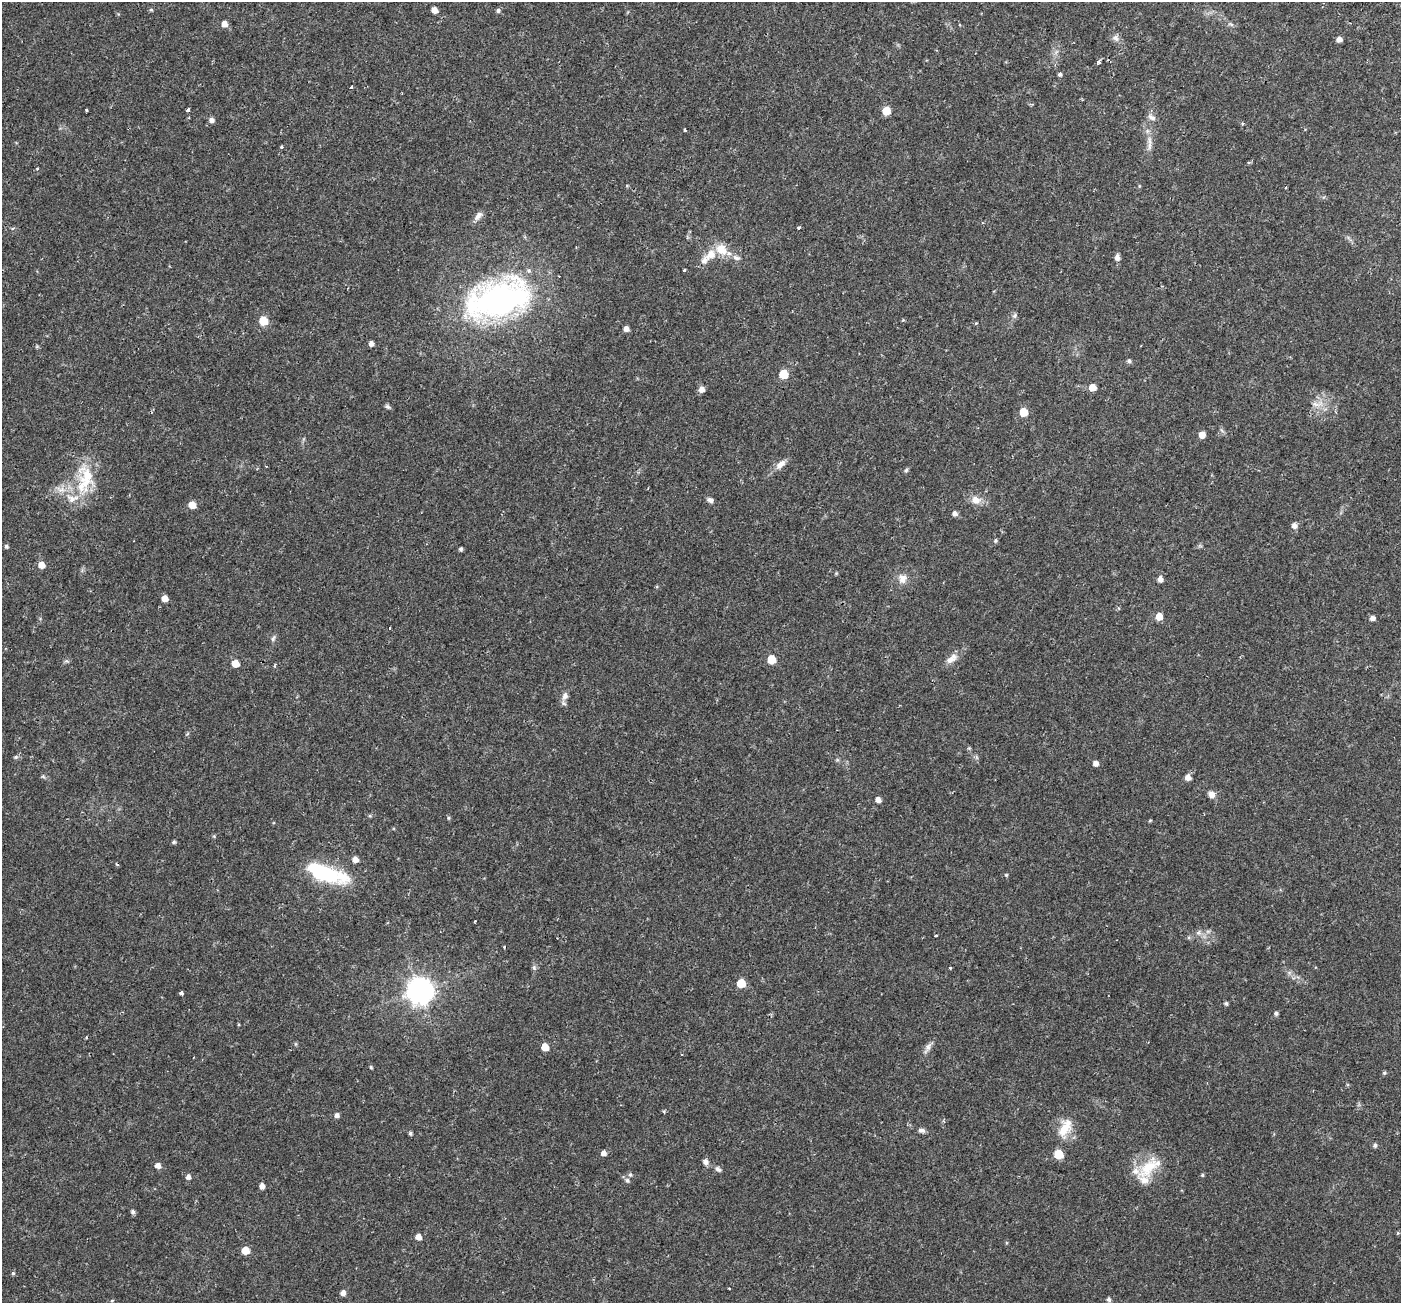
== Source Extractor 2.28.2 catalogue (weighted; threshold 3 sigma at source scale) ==
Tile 10 of 4 x 4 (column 2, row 3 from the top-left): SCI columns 1470-2868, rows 1596-2896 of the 5743 x 5856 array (HDU 1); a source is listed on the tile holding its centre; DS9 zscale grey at full resolution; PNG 1403 x 1305 px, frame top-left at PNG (2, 2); no overlay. Shown black and unused: <1% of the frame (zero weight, under 2 of 3 exposures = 5% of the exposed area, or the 3 px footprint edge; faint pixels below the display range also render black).
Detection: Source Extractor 2.28.2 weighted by HDU 2 'WHT'; one run over the whole footprint, this tile lists its part. Background 0.0345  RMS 0.0037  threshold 0.0165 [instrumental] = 3 sigma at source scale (4.5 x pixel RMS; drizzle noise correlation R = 1.50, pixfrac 1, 0.0396/0.0396 arcsec/px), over >= 5 px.
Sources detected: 123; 2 cosmic-ray / hot-pixel residue — not listed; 5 inside a brighter listed object's ellipse — not listed separately; the other 116 listed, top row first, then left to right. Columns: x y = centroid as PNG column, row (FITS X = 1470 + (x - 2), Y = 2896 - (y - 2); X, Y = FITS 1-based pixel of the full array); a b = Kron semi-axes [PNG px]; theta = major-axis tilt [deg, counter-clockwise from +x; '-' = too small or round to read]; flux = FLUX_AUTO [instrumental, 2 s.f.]
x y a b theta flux
151 10 6 4 0 0.39
434 10 5 4 - 2.7
498 10 5 5 - 0.78
224 24 5 5 - 2.5
1231 24 9 4 -22 0.69
1115 38 11 7 -50 1.5
1339 39 5 5 - 1.9
1098 62 3 3 - 1.4
1060 74 5 5 - 0.67
351 87 3 3 - 1.5
86 110 3 3 - 1.2
188 110 3 3 - 1.1
886 111 6 5 - 6.7
1152 117 12 7 -31 1.5
211 120 6 5 - 1.4
684 130 3 3 - 1.3
1149 143 22 5 89 2.3
281 147 4 3 - 0.42
37 169 3 3 - 0.37
1139 186 5 3 - 0.3
1286 187 3 3 - 0.3
478 216 13 7 49 2
799 228 4 3 - 0.51
721 249 18 13 -34 5.7
1117 257 7 6 - 1.4
704 260 11 8 60 2
684 270 3 3 - 0.44
498 299 65 35 18 100
1015 315 8 6 70 0.8
903 320 4 4 - 0.31
263 321 6 5 - 9.3
626 329 5 5 - 1.7
371 344 5 5 - 1.5
1129 361 6 5 - 0.75
784 374 6 6 - 12
1092 387 5 5 - 4.1
702 389 6 5 - 2.1
1318 404 19 5 7 2
388 407 8 5 -40 0.7
1023 412 6 5 - 8.6
1202 435 5 5 - 3.3
781 464 16 7 41 2.4
906 470 6 5 - 0.56
87 477 44 17 76 14
61 489 15 8 -9 2.9
710 500 7 6 - 1.1
976 500 11 9 -14 3.2
192 505 6 5 - 4.3
955 513 6 5 - 1.3
1294 526 6 6 - 1.6
995 541 6 4 72 0.43
6 546 5 5 - 0.61
461 549 4 4 - 0.67
41 565 5 5 - 3.9
903 579 12 10 77 2.6
1160 579 6 5 - 1.9
165 598 5 5 - 2.9
1159 616 6 5 - 4.1
1373 618 7 6 - 1.1
390 628 3 3 - 1.2
273 638 9 5 65 0.75
771 659 6 5 - 9.5
950 660 16 8 28 2.5
66 661 7 4 -32 0.53
235 663 5 5 - 5.1
565 696 11 8 67 1.8
16 757 6 5 - 0.56
1095 763 5 5 - 1.8
43 777 7 4 -19 0.48
1188 777 6 5 - 2.2
1211 794 8 7 - 1.9
878 800 5 5 - 1.8
449 818 5 4 - 0.44
1150 820 5 3 - 0.31
174 842 5 4 - 0.52
355 860 5 5 - 2.4
325 873 46 15 -18 28
1006 875 4 4 - 0.36
1199 933 7 7 - 1.1
936 936 3 3 - 0.46
534 968 7 5 -69 0.75
950 968 3 3 - 0.99
741 983 6 5 - 9.4
420 991 9 8 - 370
181 993 4 3 - 1.5
1226 1003 5 4 - 0.58
1276 1013 5 5 - 0.78
545 1047 5 5 - 5.1
928 1047 17 7 62 1.7
371 1067 5 4 - 0.39
1384 1073 5 5 - 0.47
664 1112 5 3 - 0.44
337 1115 5 5 - 1.2
1065 1128 28 13 62 6.4
921 1130 8 6 -10 1.1
410 1133 5 4 - 0.56
1375 1145 5 5 - 0.77
603 1153 5 5 - 1.7
1058 1154 6 5 - 13
705 1162 6 5 - 1.7
158 1165 6 5 - 1.9
1148 1167 36 17 47 10
718 1169 9 6 -40 0.99
630 1175 6 5 - 0.61
1202 1175 4 4 - 0.4
188 1177 6 5 - 1.4
627 1180 7 6 - 0.8
262 1186 5 5 - 1.8
133 1212 5 5 - 0.77
418 1237 5 5 - 2.3
245 1250 6 5 - 5.6
13 1273 5 4 - 0.47
729 1289 3 2 - 0.46
343 1293 6 5 - 1.5
1109 1299 5 4 - 0.84
112 1301 5 3 - 0.32